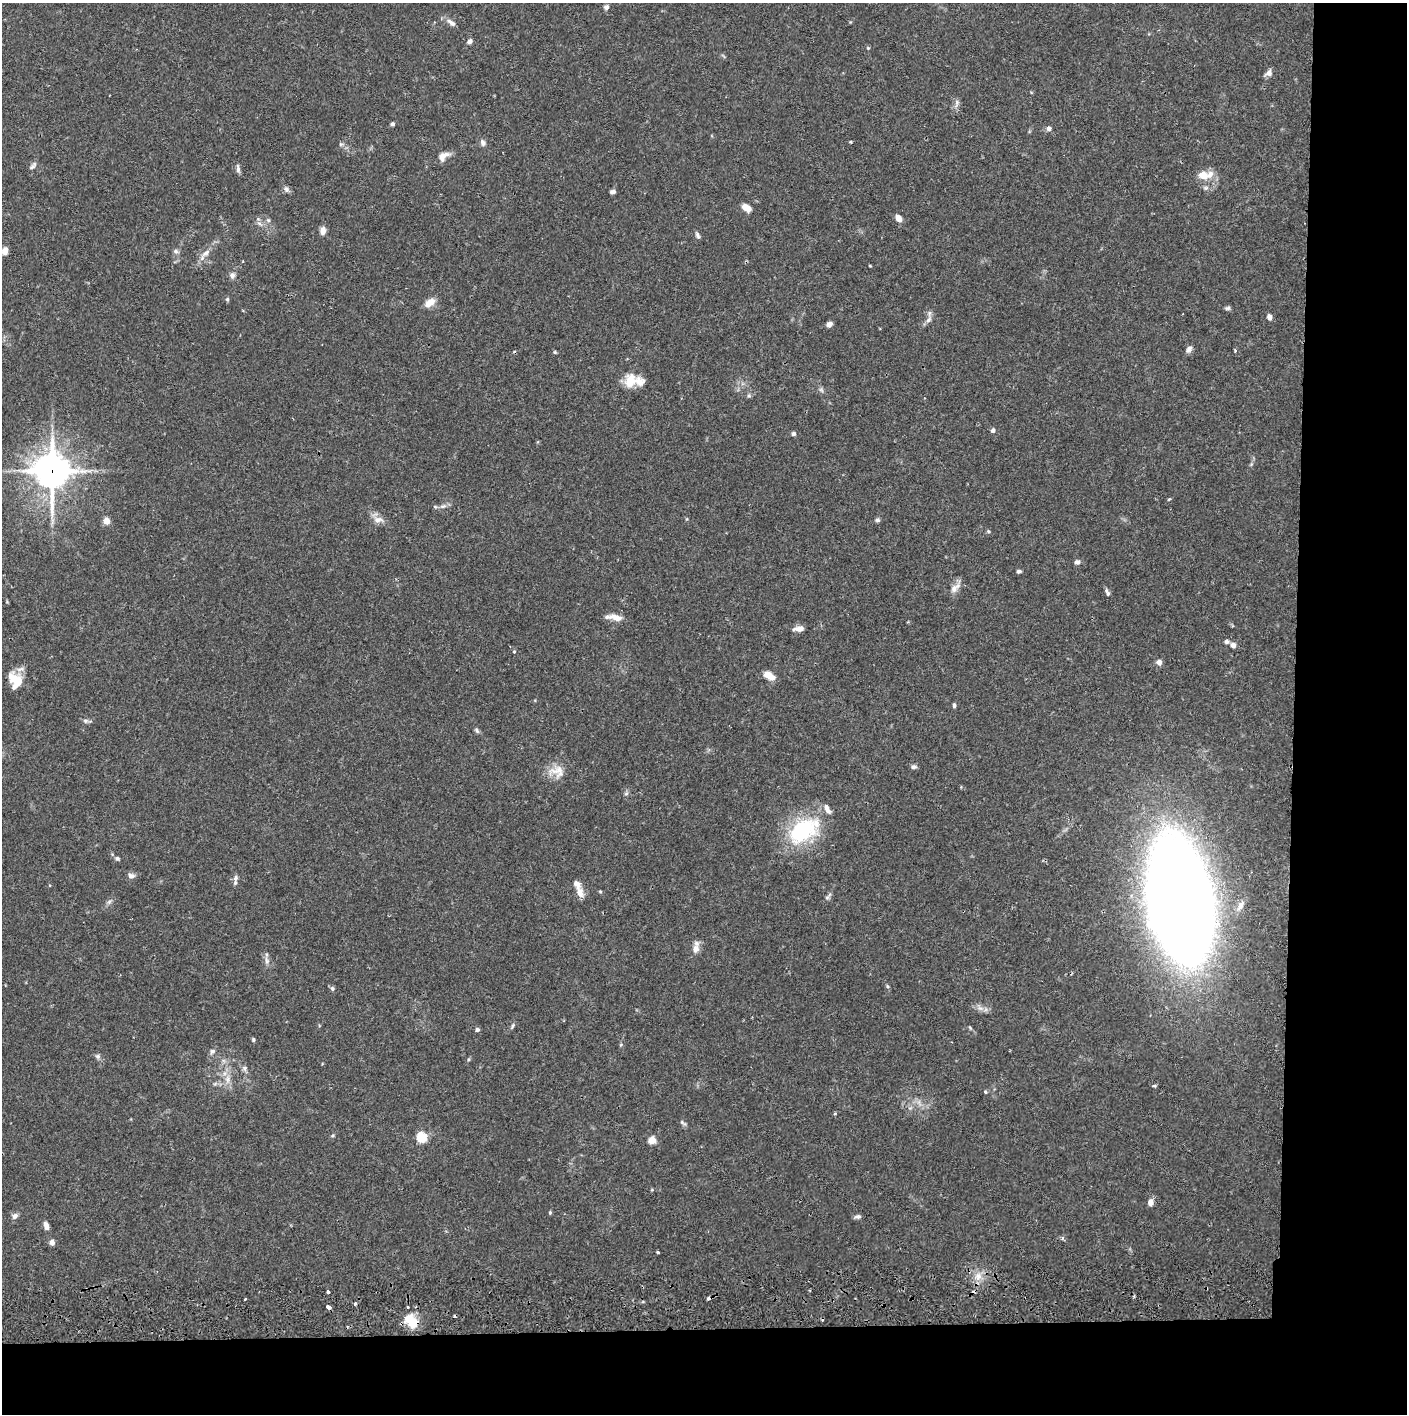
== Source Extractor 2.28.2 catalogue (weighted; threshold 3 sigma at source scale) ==
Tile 9 of 3 x 3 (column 3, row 3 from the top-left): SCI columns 2818-4222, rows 65-1476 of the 4229 x 4358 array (HDU 1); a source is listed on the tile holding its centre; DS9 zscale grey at full resolution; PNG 1409 x 1416 px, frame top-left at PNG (2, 3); no overlay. Shown black and unused: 13% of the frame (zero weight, under 2 of 3 exposures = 3% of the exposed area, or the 3 px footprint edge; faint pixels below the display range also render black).
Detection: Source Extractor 2.28.2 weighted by HDU 2 'WHT'; one run over the whole footprint, this tile lists its part. Background 0.068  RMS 0.0049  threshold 0.0221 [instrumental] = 3 sigma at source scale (4.5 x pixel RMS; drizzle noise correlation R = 1.50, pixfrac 1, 0.05/0.05 arcsec/px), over >= 5 px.
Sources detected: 127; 4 cosmic-ray / hot-pixel residue — not listed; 6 inside a brighter listed object's ellipse — not listed separately; the other 117 listed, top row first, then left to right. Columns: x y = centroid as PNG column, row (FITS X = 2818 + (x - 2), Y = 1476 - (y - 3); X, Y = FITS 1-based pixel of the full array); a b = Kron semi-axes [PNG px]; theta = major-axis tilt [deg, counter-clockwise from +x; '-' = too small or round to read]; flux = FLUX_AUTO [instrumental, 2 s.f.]
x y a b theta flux
606 7 7 6 - 1.4
451 23 15 6 -39 2.5
470 41 6 5 - 2
868 48 5 4 - 0.54
1269 73 9 7 46 2.3
957 103 11 6 85 1.8
392 124 5 5 - 1
1049 128 7 6 - 1.4
850 142 4 3 - 0.66
483 143 9 6 -77 1.5
341 144 6 4 18 0.75
443 156 15 8 34 4.1
33 166 12 5 47 1.4
238 169 12 5 -84 1.5
1203 175 16 10 -10 6
1206 188 7 5 20 1.1
286 189 8 6 -66 1.5
613 192 6 4 2 1.3
746 208 9 6 -31 5.1
898 218 8 6 -60 3
268 220 6 4 -42 0.83
260 224 8 5 -31 1.4
323 231 9 6 81 2.9
697 235 9 5 -65 1.2
5 251 7 5 79 3.4
176 251 7 6 - 1.4
206 253 15 6 40 3
870 266 4 3 - 0.4
232 275 8 7 - 1.7
227 299 5 4 - 0.72
430 302 13 7 34 5.1
1227 308 7 5 2 1
1269 317 6 5 - 2.3
928 320 11 5 45 1.8
829 324 7 5 30 2.1
1189 349 11 6 52 1.8
1235 351 5 3 - 0.68
555 352 5 4 - 0.54
630 380 20 15 68 8.6
821 390 8 4 -37 0.97
749 396 6 5 - 0.83
993 430 5 5 - 1.4
794 434 6 6 - 1
52 471 12 11 - 1000
1169 499 4 3 - 0.44
443 506 9 4 22 1.6
378 520 14 9 0 3.5
877 520 5 5 - 1.2
106 521 5 4 - 8.1
1077 562 7 6 - 1.4
1019 571 6 4 -1 0.94
954 589 13 9 62 3.4
1107 592 11 5 -61 1.2
616 617 19 8 -15 4.5
799 629 12 6 7 2.9
1227 642 6 5 - 1.2
1233 645 5 5 - 2.3
514 651 5 4 - 0.58
1159 662 7 6 - 2
21 669 13 6 13 2.3
769 676 12 6 -33 6.6
18 681 20 10 -40 11
954 705 5 4 - 1.1
85 721 8 6 -2 1.2
477 730 9 5 -50 1
914 767 7 5 4 1.3
557 771 22 16 -9 7.4
626 794 6 4 2 0.77
827 809 14 6 -66 2.8
803 830 30 18 34 54
117 858 6 5 - 0.94
131 876 9 7 -1 2
235 878 10 7 85 1.8
600 891 5 3 - 0.52
580 893 13 8 -69 3.7
827 897 8 6 52 1.1
1180 900 77 39 -80 1300
109 902 6 5 - 1.1
1241 906 16 7 61 3.6
696 949 11 8 83 3.4
267 960 10 6 -80 1.9
887 986 6 4 -71 0.65
332 988 6 6 - 1
980 1008 9 4 -36 1.7
512 1026 9 4 67 0.89
970 1028 6 4 -56 0.59
477 1030 5 5 - 1
253 1040 5 4 - 0.8
621 1045 5 3 - 0.57
212 1051 7 6 - 1.4
98 1056 7 7 - 1.2
469 1059 5 3 - 0.57
245 1068 8 6 -67 1.4
228 1079 11 7 -90 3.2
1154 1086 6 3 -7 0.62
985 1092 4 4 - 0.61
835 1113 5 4 - 0.53
683 1123 10 4 -38 1
332 1136 5 3 - 0.6
422 1137 5 5 - 34
652 1140 8 7 - 4
652 1190 5 3 - 0.45
1150 1202 7 6 - 2.8
550 1213 5 4 - 0.58
15 1216 8 6 45 1.8
858 1216 9 5 1 1.3
46 1226 8 5 -76 2.7
1062 1238 5 4 - 0.88
52 1242 6 6 - 2
658 1252 3 3 - 0.76
978 1276 9 9 - 3.9
328 1292 3 3 - 2.6
708 1298 4 3 - 3.5
245 1299 3 2 - 1.1
355 1304 3 3 - 1.9
328 1307 4 3 - 3
411 1321 18 13 -48 10
Overlapping masked pixels (flux is a lower limit): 3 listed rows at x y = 52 471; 708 1298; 411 1321